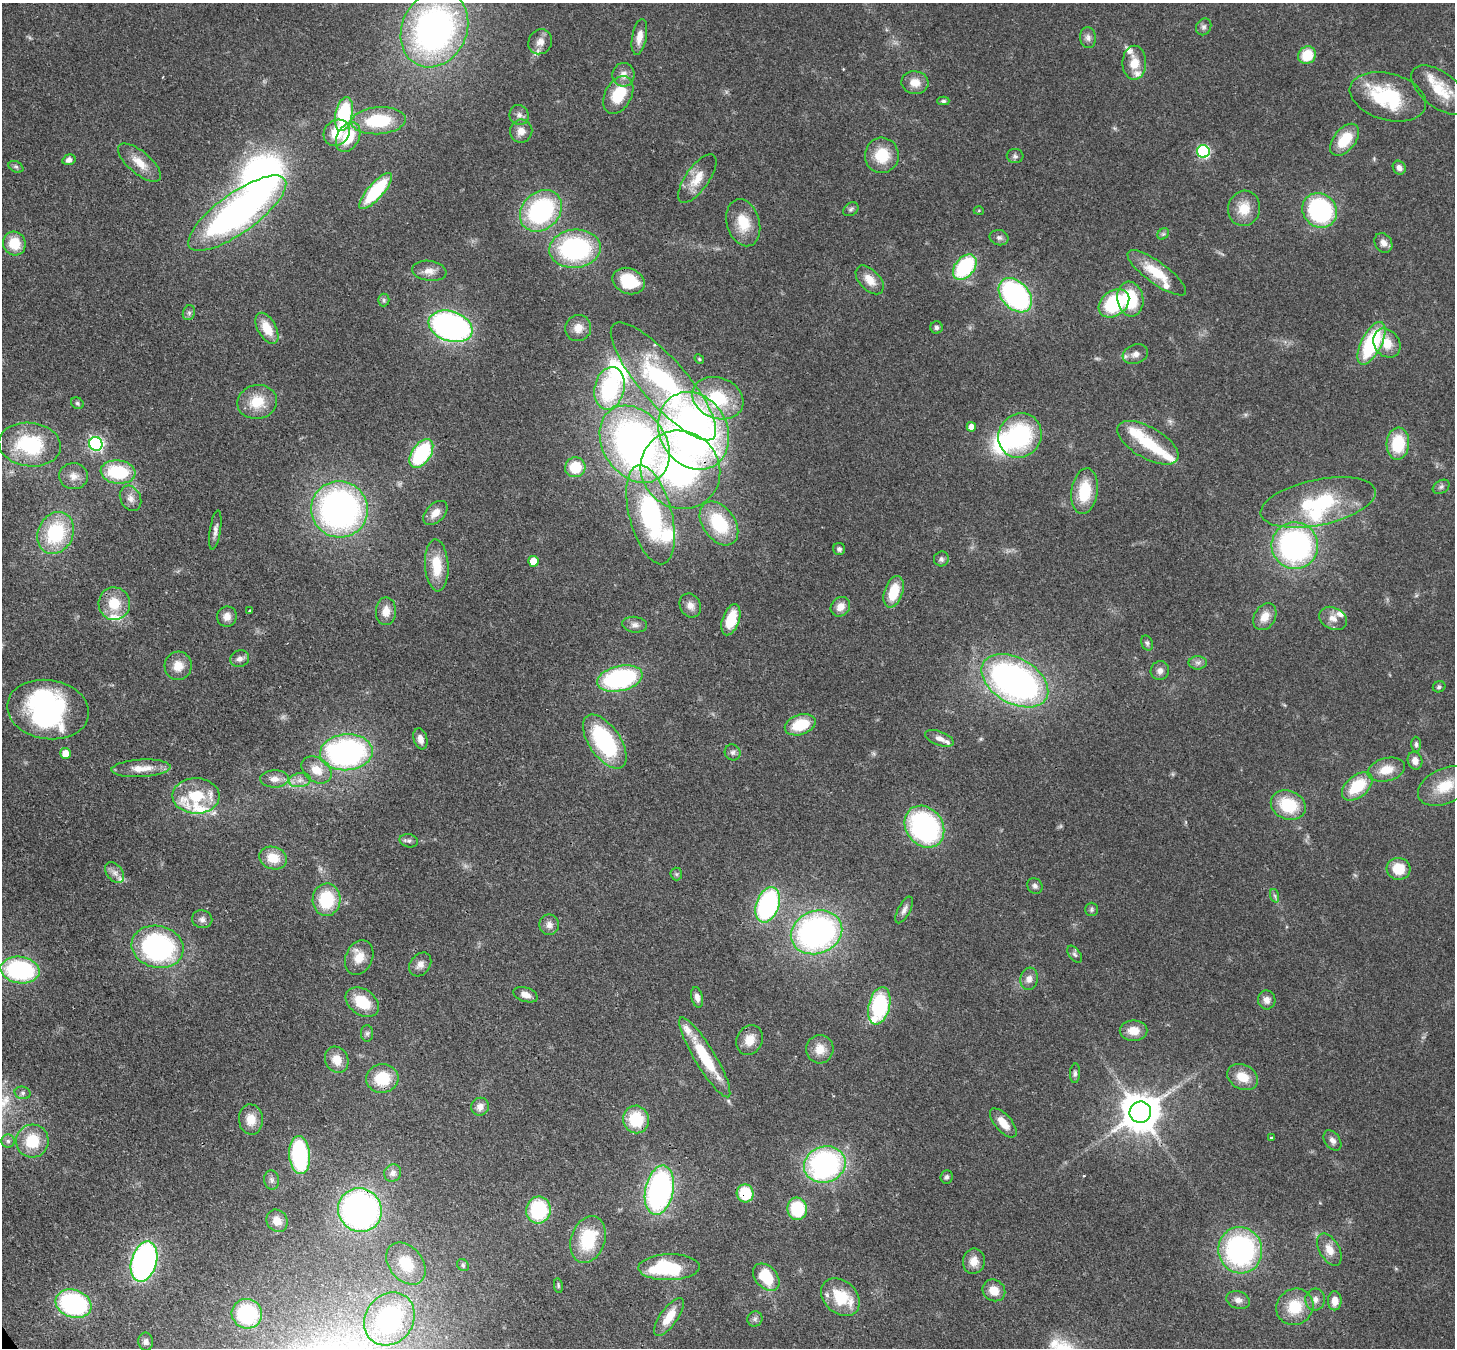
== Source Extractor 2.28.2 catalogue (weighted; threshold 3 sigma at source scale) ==
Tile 7 of 4 x 4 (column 3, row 2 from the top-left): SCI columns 2986-4438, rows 3042-4387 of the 5971 x 5942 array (HDU 1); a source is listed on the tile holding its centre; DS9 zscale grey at full resolution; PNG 1457 x 1350 px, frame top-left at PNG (2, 3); each listed source drawn as its Kron ellipse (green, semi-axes under 4 px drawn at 4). Shown black and unused: <1% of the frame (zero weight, under 3 of 4 exposures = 7% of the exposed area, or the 3 px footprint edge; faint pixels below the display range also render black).
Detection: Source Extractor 2.28.2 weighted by HDU 2 'WHT'; one run over the whole footprint, this tile lists its part. Background 0.0752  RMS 0.0038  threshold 0.0172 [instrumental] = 3 sigma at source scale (4.5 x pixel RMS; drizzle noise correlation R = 1.50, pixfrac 1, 0.05/0.05 arcsec/px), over >= 5 px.
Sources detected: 232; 1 too faint to see at this stretch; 6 inside a brighter object's white glare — neither listed nor drawn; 17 inside a brighter listed object's ellipse — not listed separately; the other 208 listed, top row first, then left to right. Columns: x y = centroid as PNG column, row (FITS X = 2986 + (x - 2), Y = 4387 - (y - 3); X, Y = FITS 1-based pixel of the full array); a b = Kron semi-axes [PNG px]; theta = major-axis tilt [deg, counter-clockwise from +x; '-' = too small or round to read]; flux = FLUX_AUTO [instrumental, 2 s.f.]
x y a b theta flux
1204 27 9 7 61 1.3
434 29 39 32 64 140
639 37 18 7 79 3.6
1088 38 10 8 -84 1.9
540 42 13 11 56 3.1
1307 55 9 8 - 11
1134 63 17 12 90 6.8
623 75 11 11 - 3.1
915 83 13 11 -9 4.8
1439 90 33 17 -38 13
618 95 20 13 62 14
1388 97 39 23 -15 30
943 101 6 4 0 0.79
344 114 17 8 78 28
519 115 10 9 - 2
378 121 27 13 4 21
521 131 11 11 - 3.5
337 133 14 12 44 9.8
348 137 16 11 60 13
1345 140 18 11 51 12
1203 151 6 6 - 52
882 155 18 17 - 12
1015 156 8 7 - 1.1
69 160 7 5 16 1.8
140 163 26 11 -40 6.6
16 167 8 5 -28 0.84
1399 168 7 6 - 1.8
697 178 29 11 55 7.5
376 191 23 7 48 27
1244 208 18 16 76 7.7
851 209 8 6 36 0.94
1320 210 18 16 -44 56
541 211 23 18 44 54
979 211 5 3 - 0.42
237 213 58 20 35 150
743 223 24 16 -74 11
1163 234 6 5 - 0.72
999 238 9 7 -14 1.5
14 243 12 11 - 9.1
1383 243 10 8 -58 2.4
575 249 26 19 6 56
965 267 14 9 50 35
429 271 17 10 -8 3.7
1157 273 35 11 -36 12
870 280 17 10 -47 5.1
629 281 16 12 -22 13
1015 295 19 13 -47 76
1130 299 17 13 -81 18
384 300 6 5 - 0.82
1114 303 17 12 38 29
189 313 8 6 69 1
451 326 23 15 -19 120
936 327 6 6 - 0.96
267 328 17 9 -61 7.8
578 328 13 13 - 4.3
1372 343 23 10 63 36
1387 343 15 12 -55 6.7
1135 354 13 9 19 2.6
699 359 5 4 - 0.53
663 381 75 23 -49 64
609 388 21 15 77 37
718 398 26 20 -21 21
257 402 20 17 11 10
77 403 7 5 -33 0.75
971 427 5 5 - 2.8
694 431 40 33 -61 180
1020 436 23 21 57 42
1148 443 34 15 -30 15
96 444 7 6 - 85
635 444 42 31 -55 170
1398 444 16 11 86 16
30 445 31 22 -7 31
421 454 16 9 55 35
575 467 10 10 - 11
680 470 41 38 -37 98
118 472 17 11 -6 24
73 476 14 13 - 3.8
1441 487 9 6 30 1.1
1085 491 23 13 82 15
131 498 13 10 -63 2.8
1318 502 59 23 12 33
339 509 28 28 - 140
435 513 14 9 45 3.9
650 515 51 21 -76 56
719 523 24 16 -55 23
215 530 20 5 81 2
56 533 21 17 65 28
1295 546 23 23 - 97
839 549 6 6 - 1.1
941 559 7 7 - 1.2
533 561 5 5 - 7.8
437 565 26 11 -86 11
894 592 16 9 72 11
114 604 16 15 - 10
690 605 12 10 -61 3.1
840 607 10 9 - 3.8
250 610 3 3 - 0.39
386 611 14 10 89 4.3
227 617 10 10 - 3.2
1265 617 14 10 58 4.7
1333 618 14 11 -28 3.7
731 620 16 8 71 11
635 625 12 8 -7 1.9
1147 643 8 5 -67 0.95
240 659 9 8 - 1.9
1198 663 9 6 0 1.5
178 666 14 13 - 5.3
1160 671 9 9 - 2
620 678 23 12 13 57
1015 681 36 22 -30 160
1439 687 6 5 - 0.81
48 709 41 29 -9 47
800 725 16 10 18 14
939 738 15 7 -21 2.5
420 739 11 6 -74 2.7
605 741 31 15 -55 42
1416 744 7 5 -90 0.86
346 752 26 18 4 100
733 752 8 7 - 1.3
65 753 5 5 - 4.9
1415 761 9 7 -68 2.5
141 768 29 9 3 6.8
316 770 16 12 -36 6.4
1386 770 19 11 15 6.4
274 779 14 8 2 3.3
300 780 11 7 10 2.2
1357 786 18 10 41 15
1445 786 29 17 24 12
196 796 23 18 -1 16
1288 805 18 14 -23 17
924 827 22 18 -53 74
409 841 9 6 -12 1.2
273 858 14 11 -18 7.1
1398 869 12 11 - 9.3
115 873 12 7 -51 2.3
676 874 6 6 - 0.78
1035 886 8 7 - 1.3
1275 896 7 4 -71 0.81
327 900 16 14 87 19
768 905 18 11 70 65
1091 909 6 6 - 0.83
904 910 14 6 63 1.8
202 919 10 9 - 1.7
549 925 10 9 - 2.3
817 932 26 21 21 120
157 947 26 21 -13 75
1075 954 10 5 -53 1
359 957 18 13 66 6.2
420 964 13 10 52 2.5
20 970 20 13 -8 51
1029 979 11 9 80 2.6
526 995 12 7 -18 2.9
697 997 10 6 -76 2.1
1267 1000 9 8 - 2.4
362 1002 18 12 -35 12
879 1006 19 10 76 37
1134 1031 14 10 1 5.3
367 1033 8 6 89 0.93
750 1040 15 12 63 5.6
820 1049 14 13 - 5.5
705 1057 46 10 -59 22
337 1060 13 11 -63 5.6
1075 1073 10 5 86 1
1243 1077 16 12 -28 7.2
382 1078 16 14 5 15
23 1093 8 6 -15 1.1
480 1107 9 9 - 2.5
1140 1112 11 10 - 1200
251 1119 15 12 -86 5.9
636 1119 14 13 - 16
1003 1123 18 8 -49 5.5
1271 1137 4 3 - 0.56
1332 1140 11 7 -54 2.1
8 1141 6 6 - 0.97
32 1141 16 16 - 14
300 1155 19 10 -85 42
825 1164 21 18 19 80
393 1173 9 8 - 1.9
947 1177 7 6 - 0.89
272 1180 9 7 -80 1.4
659 1190 25 14 78 99
745 1193 9 8 - 16
797 1209 11 10 - 21
360 1210 22 21 - 140
538 1210 14 12 80 27
277 1221 12 10 -57 4.2
588 1239 24 17 71 20
1240 1250 23 22 - 77
1329 1250 17 10 -60 4.5
974 1261 12 11 - 4.4
144 1262 20 12 74 110
406 1264 23 16 -51 12
463 1265 6 5 - 0.62
669 1267 31 13 1 29
766 1277 16 10 -47 17
558 1286 7 3 -81 0.57
994 1290 12 10 -33 5.1
840 1297 21 16 -42 16
1315 1299 11 10 - 2.3
1238 1300 12 8 -19 2.3
1335 1301 9 7 89 3.7
73 1304 18 13 -19 59
1295 1307 19 17 38 13
247 1314 15 15 - 30
669 1317 22 8 55 7.1
389 1319 28 24 53 57
755 1319 8 7 - 1.2
146 1341 9 7 -81 1.5
Overlapping masked pixels (flux is a lower limit): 3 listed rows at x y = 680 470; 745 1193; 360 1210